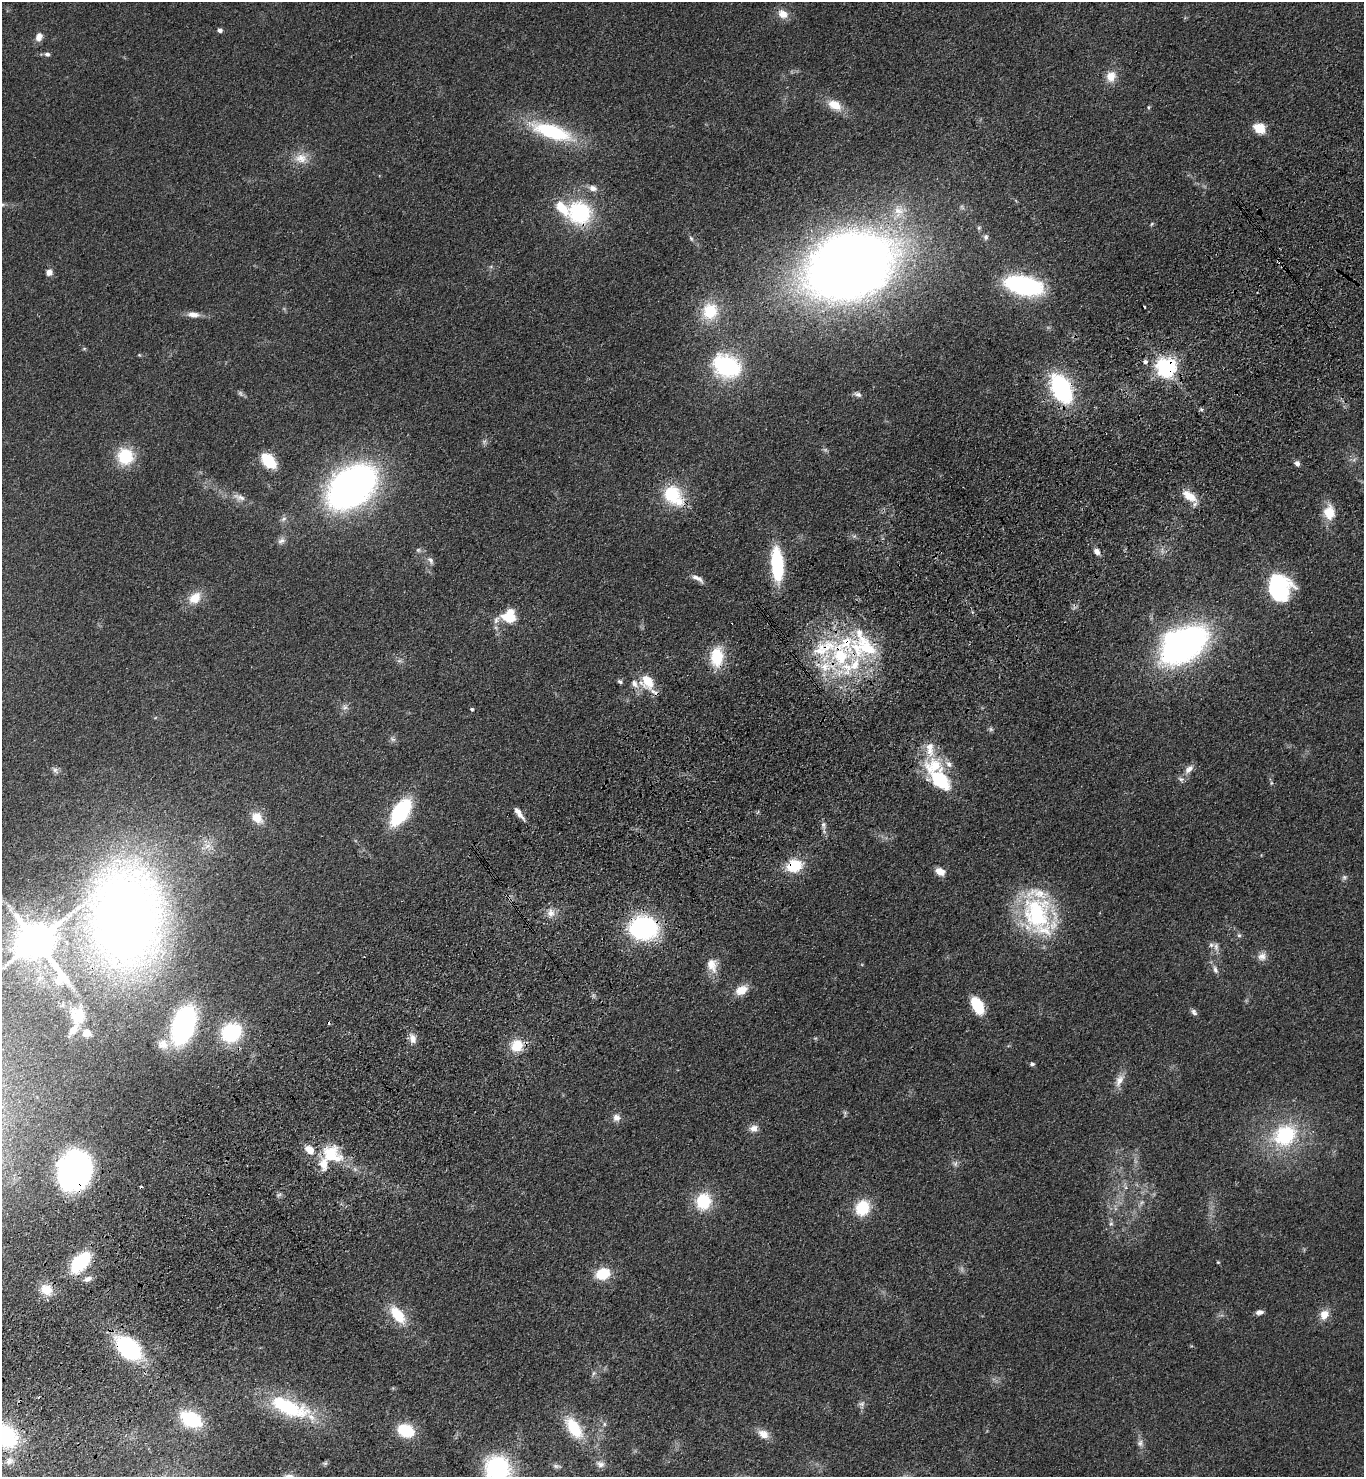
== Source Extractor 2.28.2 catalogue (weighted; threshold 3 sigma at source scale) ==
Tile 7 of 4 x 4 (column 3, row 2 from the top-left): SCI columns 3098-4459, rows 3044-4518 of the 6055 x 6086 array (HDU 1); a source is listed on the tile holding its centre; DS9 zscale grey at full resolution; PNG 1366 x 1479 px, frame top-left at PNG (2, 2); no overlay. Shown black and unused: <1% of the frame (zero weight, under 3 of 4 exposures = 6% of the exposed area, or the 3 px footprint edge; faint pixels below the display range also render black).
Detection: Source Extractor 2.28.2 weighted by HDU 2 'WHT'; one run over the whole footprint, this tile lists its part. Background 0.0995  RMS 0.0068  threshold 0.0306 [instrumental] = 3 sigma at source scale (4.5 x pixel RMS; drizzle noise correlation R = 1.50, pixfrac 1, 0.05/0.05 arcsec/px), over >= 5 px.
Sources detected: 153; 6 too faint to see at this stretch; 2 inside a brighter object's white glare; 3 cosmic-ray / hot-pixel residue — not listed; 15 inside a brighter listed object's ellipse — not listed separately; the other 127 listed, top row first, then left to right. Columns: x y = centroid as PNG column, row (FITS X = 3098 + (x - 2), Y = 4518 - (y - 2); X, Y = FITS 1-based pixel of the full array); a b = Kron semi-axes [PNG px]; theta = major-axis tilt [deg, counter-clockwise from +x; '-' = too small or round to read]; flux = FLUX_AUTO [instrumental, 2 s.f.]
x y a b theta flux
783 14 14 11 -35 7.3
220 30 5 5 - 2.1
39 37 11 8 73 4.7
47 54 7 6 - 2
1111 76 14 12 80 8.6
835 105 16 10 -28 12
1148 107 6 4 90 0.82
1259 128 13 10 -28 12
552 131 45 15 -18 63
301 158 18 13 5 9.8
593 188 11 8 -12 4.2
899 211 18 15 90 13
579 213 22 20 -42 66
1152 224 6 4 47 0.88
979 228 6 5 - 1.2
986 237 8 6 -89 2
691 238 8 5 -62 1.5
849 266 64 46 21 970
49 272 8 7 - 3.8
1024 285 26 12 -13 140
710 311 20 19 - 22
193 315 16 7 -3 5.2
84 349 6 4 1 0.85
139 355 4 4 - 0.69
1145 362 5 5 - 2.1
726 366 26 19 -28 75
1166 367 7 7 - 390
1061 388 25 15 -63 97
857 394 11 6 -18 2.3
1201 409 4 3 - 2
125 456 15 14 - 32
268 461 14 9 -47 31
1297 463 7 6 - 2.3
352 487 45 30 40 310
673 495 28 19 -49 33
1189 496 19 10 -36 11
239 497 20 9 -18 6.2
1329 512 19 14 -88 13
284 519 9 6 28 2.3
281 541 11 7 23 3.1
418 550 6 6 - 1.4
1097 552 9 6 -56 3.4
430 560 11 6 -57 2.6
777 564 29 10 -85 59
697 578 17 6 -30 4.2
1279 587 25 21 -77 67
195 598 19 14 40 12
509 617 17 15 11 19
863 645 48 37 -44 72
1184 645 38 22 36 280
717 657 19 12 88 28
399 661 7 4 18 1.4
825 667 16 14 55 16
647 681 13 12 - 18
620 682 6 4 -32 1.5
634 684 12 8 -53 4.8
345 707 9 7 31 2.7
472 709 4 4 - 1.1
991 729 6 6 - 1.4
930 751 18 11 -70 9.8
949 764 12 8 -39 4.5
1189 769 15 8 44 4.6
55 770 9 6 -52 2.1
939 780 28 15 -48 45
1271 783 6 4 90 1
400 812 23 12 56 76
518 813 16 5 -53 5.5
257 818 16 12 -42 11
823 825 10 5 -80 2.4
794 866 17 13 16 22
940 872 10 7 -22 7.2
1344 877 7 7 - 1.7
551 913 11 9 -71 5.4
1037 915 50 32 -77 93
126 916 84 58 -89 780
643 928 23 19 -3 110
1239 935 6 5 - 1.4
36 941 12 10 -50 2500
1216 947 13 6 -86 3.1
1262 956 12 11 - 4.8
712 965 20 14 -73 9.8
1215 970 11 6 -69 2.7
741 990 15 11 27 9.8
977 1005 17 10 -63 25
1194 1012 9 6 -52 2.2
77 1016 19 16 -73 15
183 1025 28 15 71 160
231 1032 17 15 31 61
86 1033 6 6 - 8.7
413 1039 13 9 -77 5
163 1044 16 15 - 8.4
517 1046 15 14 - 15
1032 1064 5 4 - 1.7
1119 1080 20 10 67 7
616 1118 10 9 - 4.2
754 1128 11 9 16 4.4
1285 1135 34 28 30 59
331 1154 29 21 -29 30
955 1164 8 6 81 2
77 1170 34 26 59 180
703 1201 19 16 72 28
862 1208 15 12 61 27
1111 1224 7 5 67 1.8
80 1262 20 11 47 56
1218 1262 4 4 - 0.66
603 1274 13 10 16 22
88 1279 11 7 22 3.8
46 1289 15 13 -25 12
1259 1312 8 5 12 3.2
398 1315 24 12 -52 22
1324 1315 13 11 55 7.1
128 1348 22 14 -41 99
593 1373 7 4 88 1.4
862 1404 9 7 25 2.2
289 1407 55 20 -21 59
191 1419 20 13 -28 47
604 1424 6 5 - 1.4
574 1428 27 13 -56 29
406 1430 15 11 -21 32
763 1434 15 10 -29 6.9
4 1435 27 18 -33 79
1140 1443 10 8 69 3.1
9 1461 12 8 36 3.7
325 1463 7 5 29 1.3
600 1464 13 8 -25 3.9
556 1466 13 5 -10 2.1
497 1469 29 27 -64 72
Overlapping masked pixels (flux is a lower limit): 14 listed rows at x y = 579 213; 849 266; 1166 367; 1061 388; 1189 496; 863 645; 717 657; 825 667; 794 866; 126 916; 643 928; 331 1154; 77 1170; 128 1348
Isophote crosses this tile's border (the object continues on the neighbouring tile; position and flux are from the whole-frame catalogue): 2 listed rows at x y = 4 1435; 497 1469